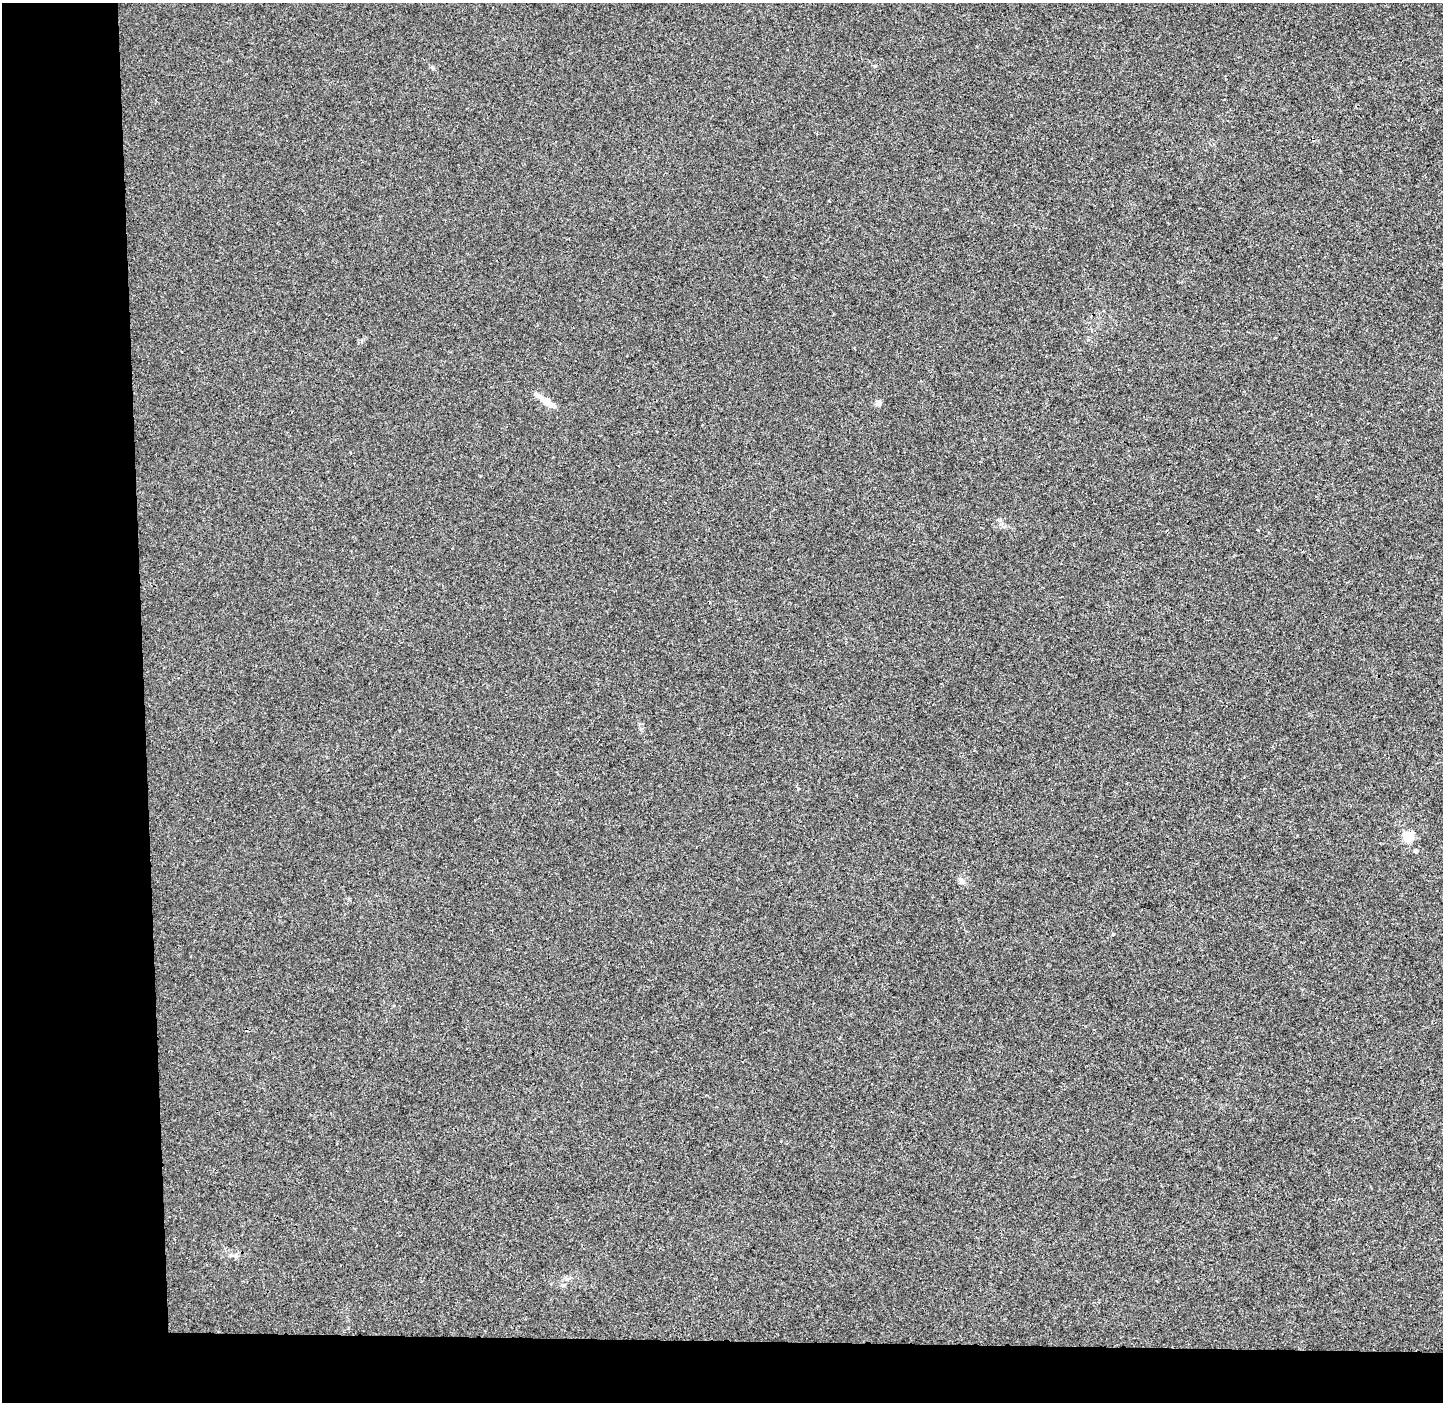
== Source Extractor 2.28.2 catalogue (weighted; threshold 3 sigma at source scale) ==
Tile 7 of 3 x 3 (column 1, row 3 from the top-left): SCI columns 72-1512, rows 9-1408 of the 4465 x 4207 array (HDU 1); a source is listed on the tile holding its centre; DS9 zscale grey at full resolution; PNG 1445 x 1404 px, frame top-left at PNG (2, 3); no overlay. Shown black and unused: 14% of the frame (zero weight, under 3 of 4 exposures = <1% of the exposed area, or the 3 px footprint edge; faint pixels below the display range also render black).
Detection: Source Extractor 2.28.2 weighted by HDU 2 'WHT'; one run over the whole footprint, this tile lists its part. Background 6.43e-04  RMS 0.0028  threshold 0.0126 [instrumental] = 3 sigma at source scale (4.5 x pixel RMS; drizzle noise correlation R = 1.50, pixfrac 1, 0.0396/0.0396 arcsec/px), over >= 5 px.
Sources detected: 6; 1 inside a brighter listed object's ellipse — not listed separately; the other 5 listed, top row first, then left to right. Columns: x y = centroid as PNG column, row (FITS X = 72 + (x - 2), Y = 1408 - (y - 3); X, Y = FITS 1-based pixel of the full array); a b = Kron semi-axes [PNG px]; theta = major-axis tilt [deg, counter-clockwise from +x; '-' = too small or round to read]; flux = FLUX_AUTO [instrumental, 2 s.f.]
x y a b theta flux
547 402 15 9 -23 2.3
878 403 6 5 - 1.3
1408 837 5 5 - 18
1416 851 4 4 - 0.71
962 880 9 6 -52 0.95